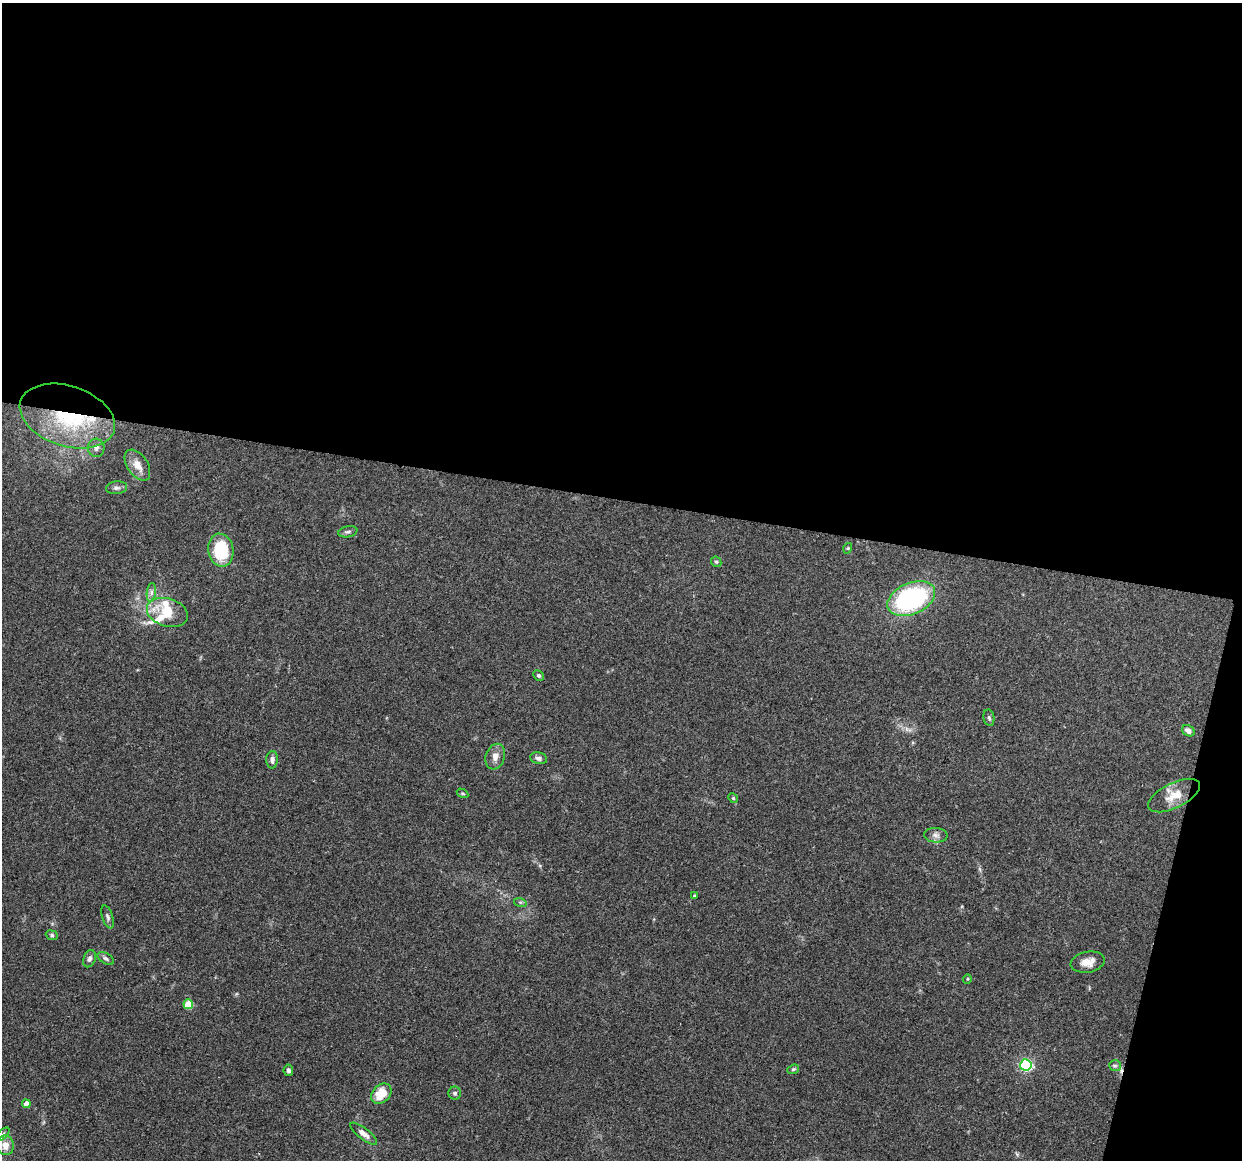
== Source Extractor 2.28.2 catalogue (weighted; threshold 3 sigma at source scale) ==
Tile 4 of 4 x 4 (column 4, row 1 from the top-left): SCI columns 3738-4977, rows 3603-4760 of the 5005 x 5016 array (HDU 1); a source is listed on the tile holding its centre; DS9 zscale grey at full resolution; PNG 1244 x 1162 px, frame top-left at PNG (2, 3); each listed source drawn as its Kron ellipse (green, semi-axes under 4 px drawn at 4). Shown black and unused: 46% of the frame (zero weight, under 3 of 4 exposures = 2% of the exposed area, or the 3 px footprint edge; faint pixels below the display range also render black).
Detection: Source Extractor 2.28.2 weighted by HDU 2 'WHT'; one run over the whole footprint, this tile lists its part. Background 0.0837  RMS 0.0063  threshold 0.0283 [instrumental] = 3 sigma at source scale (4.5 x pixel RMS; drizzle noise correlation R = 1.50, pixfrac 1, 0.05/0.05 arcsec/px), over >= 5 px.
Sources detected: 44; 1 cosmic-ray / hot-pixel residue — neither listed nor drawn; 3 inside a brighter listed object's ellipse — not listed separately; the other 40 listed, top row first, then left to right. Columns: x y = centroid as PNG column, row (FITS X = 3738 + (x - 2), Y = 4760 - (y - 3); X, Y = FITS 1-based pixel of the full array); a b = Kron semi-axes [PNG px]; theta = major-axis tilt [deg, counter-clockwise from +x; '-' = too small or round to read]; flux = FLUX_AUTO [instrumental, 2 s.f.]
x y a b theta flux
67 416 49 30 -18 68
96 448 9 8 - 2.7
137 465 17 10 -56 7.2
116 488 11 6 7 2
348 532 9 5 11 1.6
848 548 5 3 - 0.54
221 550 16 12 -79 32
716 562 6 4 -41 0.93
151 592 9 4 82 2.1
911 599 25 15 24 89
167 613 21 14 -17 18
538 675 6 4 -43 1.3
989 718 8 5 -79 1.2
1188 731 7 5 -32 2.7
495 757 13 9 72 4.5
539 758 8 6 -11 2.1
272 760 8 6 88 2.3
462 793 6 3 -31 0.75
1174 795 28 12 26 9.8
733 798 5 4 - 0.81
936 835 12 7 -2 2.8
694 896 4 3 - 0.8
520 902 6 4 -18 1
108 917 12 5 -72 1.8
52 935 6 4 -23 0.98
106 958 9 5 -32 1.5
90 959 9 6 71 2
1088 962 17 10 11 6.6
967 979 5 3 - 0.56
188 1004 5 5 - 18
1026 1065 6 5 - 92
1115 1066 6 5 - 1.3
793 1069 6 4 21 0.92
288 1070 6 4 -81 1.7
455 1093 6 6 - 1.3
381 1094 11 8 45 12
26 1104 4 4 - 4.6
3 1134 8 4 45 1.2
363 1134 16 6 -38 4
5 1145 10 8 -81 5.3
Overlapping masked pixels (flux is a lower limit): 1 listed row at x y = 67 416
Isophote crosses this tile's border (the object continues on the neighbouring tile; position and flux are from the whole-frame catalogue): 1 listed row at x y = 3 1134